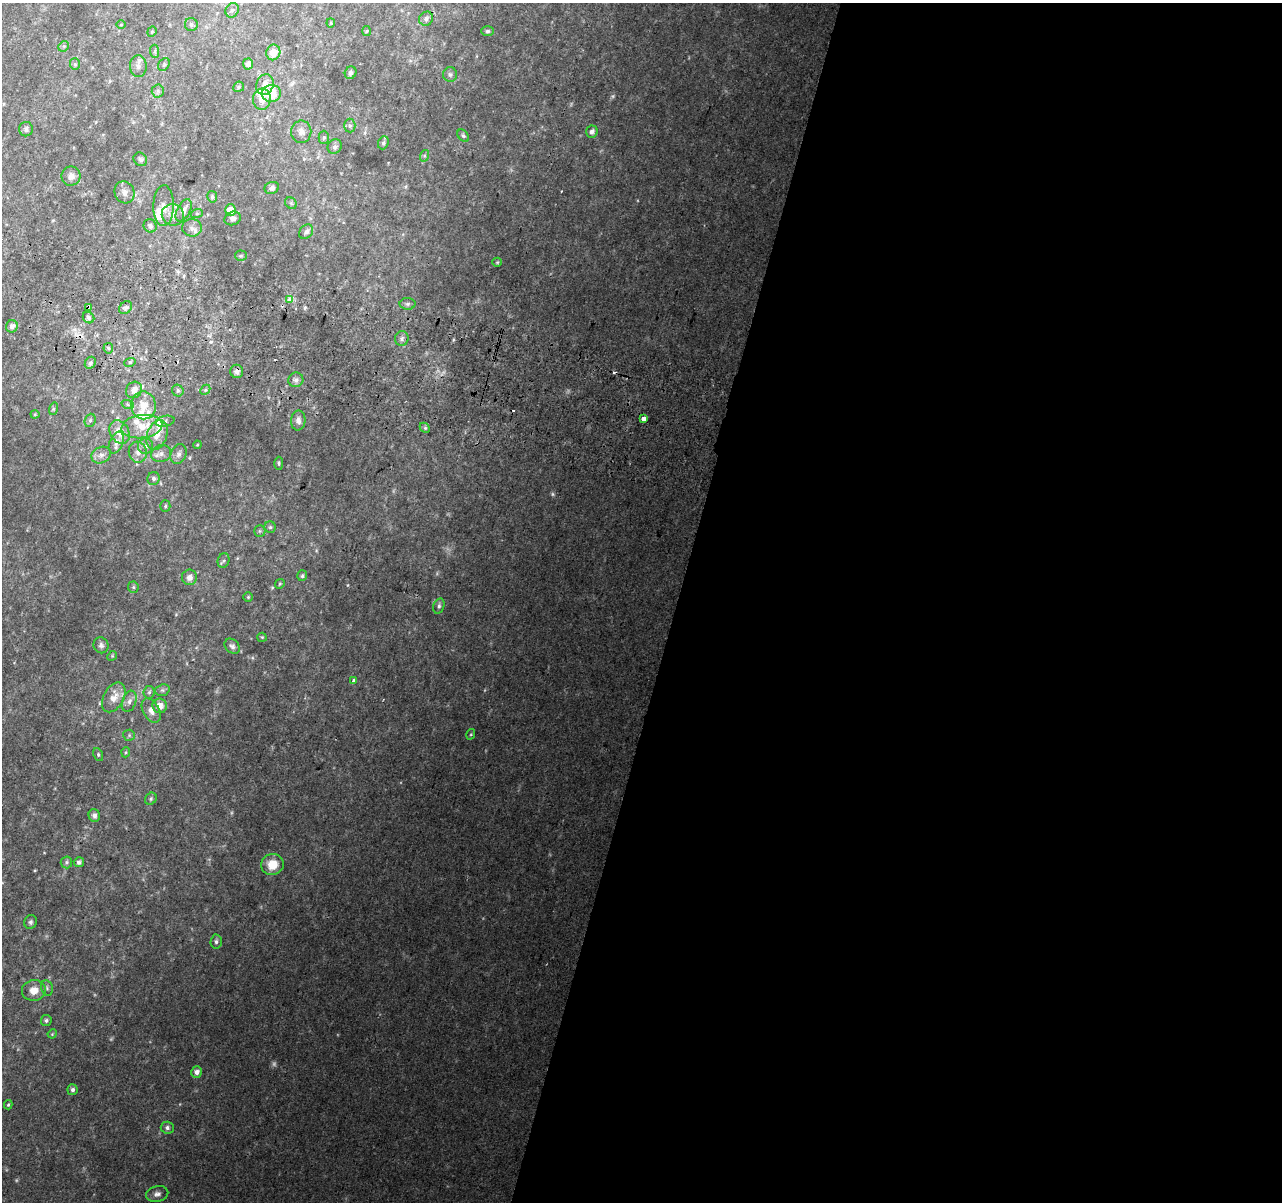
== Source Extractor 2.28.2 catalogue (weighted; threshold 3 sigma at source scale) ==
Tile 12 of 4 x 4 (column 4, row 3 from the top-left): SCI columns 3861-5140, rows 1529-2728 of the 5152 x 5395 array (HDU 1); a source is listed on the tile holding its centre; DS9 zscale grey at full resolution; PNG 1284 x 1204 px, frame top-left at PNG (2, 3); each listed source drawn as its Kron ellipse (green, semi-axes under 4 px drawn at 4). Shown black and unused: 47% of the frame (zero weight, under 2 of 3 exposures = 2% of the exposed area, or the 3 px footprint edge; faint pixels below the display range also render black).
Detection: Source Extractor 2.28.2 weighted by HDU 2 'WHT'; one run over the whole footprint, this tile lists its part. Background 0.0671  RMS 0.0096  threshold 0.0433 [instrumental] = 3 sigma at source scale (4.5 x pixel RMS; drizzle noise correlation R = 1.50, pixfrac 1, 0.0396/0.0396 arcsec/px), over >= 5 px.
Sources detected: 148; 5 too faint to see at this stretch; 5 cosmic-ray / hot-pixel residue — neither listed nor drawn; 13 inside a brighter listed object's ellipse — not listed separately; the other 125 listed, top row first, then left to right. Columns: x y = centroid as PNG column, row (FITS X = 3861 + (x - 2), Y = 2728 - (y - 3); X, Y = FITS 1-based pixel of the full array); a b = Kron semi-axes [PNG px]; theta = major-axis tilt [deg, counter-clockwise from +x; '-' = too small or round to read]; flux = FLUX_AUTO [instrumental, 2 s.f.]
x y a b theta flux
232 10 7 6 - 2.7
426 19 7 6 - 3.6
331 23 4 4 - 1
121 24 4 3 - 0.75
191 24 6 6 - 2.6
367 31 5 3 - 0.85
488 31 6 5 - 1.9
152 32 5 4 - 1.2
64 46 6 4 44 1.6
155 51 6 4 -86 1.7
273 52 8 7 - 11
75 64 6 5 - 1.8
248 64 5 5 - 4.7
164 65 7 5 55 1.7
138 66 11 8 -89 4.8
351 73 6 5 - 2.2
450 74 7 7 - 2.6
265 85 10 8 71 9.9
239 87 5 5 - 1.6
158 91 6 6 - 2.2
271 93 9 8 - 23
262 99 10 9 - 8.6
350 126 7 5 -88 2.4
26 129 7 7 - 3.2
301 132 11 10 - 6.2
592 132 6 5 - 4
463 136 7 5 -48 2
324 137 6 5 - 1.9
383 143 6 5 - 2.1
335 147 7 6 - 2.9
424 156 6 4 72 1.6
140 159 7 6 - 2.3
71 176 9 9 - 5.3
272 188 7 6 - 3.3
125 192 11 9 -66 6
212 197 6 5 - 2
291 203 6 5 - 1.7
163 206 20 10 89 10
184 210 12 6 62 6.2
231 210 6 5 - 14
197 213 6 4 19 1.3
173 215 11 10 - 8.4
233 218 8 6 22 3.5
150 226 7 6 - 3.9
192 228 10 8 -7 4.4
306 232 8 6 51 3.4
241 256 5 5 - 1.4
497 262 5 4 - 1.1
289 300 3 3 - 16
408 304 8 6 1 2.3
88 307 3 3 - 11
125 308 7 5 44 2.5
89 318 6 5 - 3
12 326 6 5 - 4.7
402 339 7 7 - 3.2
108 348 5 5 - 1.6
130 362 6 3 18 1.3
90 363 6 5 - 2.1
237 371 6 6 - 3.9
296 380 7 7 - 3.3
134 390 8 7 - 7.3
205 390 5 4 - 1.7
178 391 6 5 - 2.3
128 405 6 4 -19 2
144 405 14 12 -80 15
53 409 6 4 72 1.4
35 414 4 4 - 1
644 418 3 3 - 50
90 420 7 5 68 1.8
298 420 10 7 87 4.4
165 421 9 5 14 2
142 427 20 11 7 19
425 428 6 4 -44 1.7
119 432 12 9 -59 14
157 435 16 10 70 9.8
116 443 11 6 67 4.8
197 445 4 3 - 0.8
146 446 8 7 - 3.9
138 452 10 9 - 5.6
161 454 10 8 16 4.7
179 454 10 7 66 3.8
101 455 10 8 25 4.6
279 463 6 4 89 1.7
153 478 6 6 - 2.7
165 506 5 5 - 1.5
270 527 6 5 - 1.8
260 531 6 5 - 1.5
224 561 7 5 69 2.1
302 576 5 5 - 1.7
189 577 8 7 - 5
280 584 5 4 - 1.2
133 587 5 5 - 1.5
248 597 5 5 - 1.2
439 606 8 5 73 2.5
262 637 5 4 - 1.2
101 645 8 7 - 3.2
232 646 9 6 -44 3.4
112 656 5 4 - 1.1
354 680 3 3 - 7.1
162 690 7 5 19 2.2
149 692 6 5 - 2
114 697 16 10 62 12
129 701 11 7 70 4.4
160 706 7 7 - 7.8
151 710 13 8 -62 7.2
471 734 5 3 - 0.98
129 735 6 5 - 1.7
126 752 5 3 - 1.1
98 755 7 4 -65 1.6
151 799 6 5 - 1.8
94 815 6 5 - 4
66 862 6 5 - 1.8
79 862 5 5 - 2.9
272 864 11 10 - 16
30 922 7 6 - 2.4
216 941 7 5 85 2.6
47 988 8 5 -78 2.3
34 990 12 10 6 10
46 1020 5 5 - 2.1
52 1034 5 3 - 0.87
197 1072 6 5 - 5.3
73 1090 5 5 - 2.6
8 1105 4 3 - 1.3
167 1128 6 6 - 3
157 1194 11 8 13 4.5
Overlapping masked pixels (flux is a lower limit): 3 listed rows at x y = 426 19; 88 307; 237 371
Unlisted compact peaks at least as high as the median listed source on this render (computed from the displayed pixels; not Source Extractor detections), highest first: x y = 305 308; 348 585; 272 588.